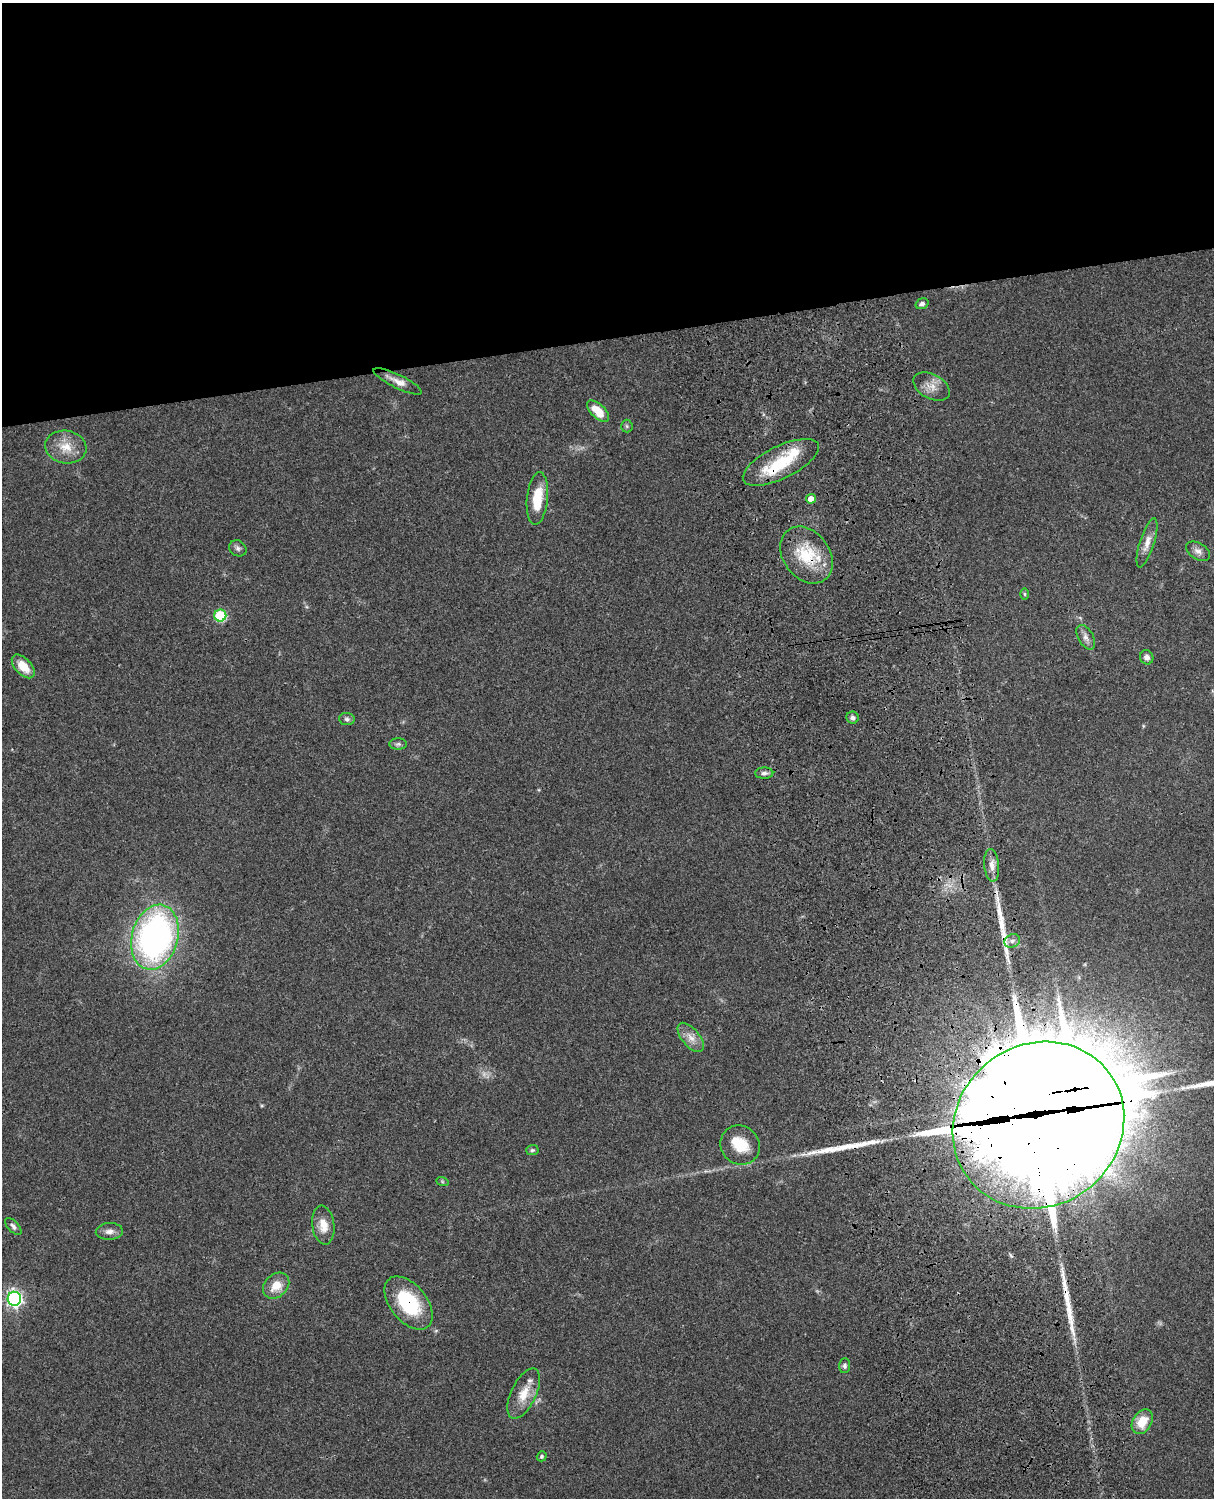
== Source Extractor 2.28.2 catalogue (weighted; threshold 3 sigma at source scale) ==
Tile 2 of 4 x 3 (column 2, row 1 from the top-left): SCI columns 1333-2544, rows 3268-4763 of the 5088 x 4927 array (HDU 1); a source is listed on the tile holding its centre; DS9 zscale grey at full resolution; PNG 1216 x 1500 px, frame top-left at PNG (2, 3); each listed source drawn as its Kron ellipse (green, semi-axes under 4 px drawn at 4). Shown black and unused: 23% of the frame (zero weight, under 3 of 4 exposures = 6% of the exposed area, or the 3 px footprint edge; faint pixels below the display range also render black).
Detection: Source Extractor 2.28.2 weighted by HDU 2 'WHT'; one run over the whole footprint, this tile lists its part. Background 0.0849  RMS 0.006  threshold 0.0271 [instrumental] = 3 sigma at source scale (4.5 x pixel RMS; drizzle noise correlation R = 1.50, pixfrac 1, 0.05/0.05 arcsec/px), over >= 5 px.
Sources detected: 50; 1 too faint to see at this stretch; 1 inside a brighter object's white glare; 3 long thin detections or spike segments (spike, bleed or trail) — neither listed nor drawn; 5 inside a brighter listed object's ellipse — not listed separately; the other 40 listed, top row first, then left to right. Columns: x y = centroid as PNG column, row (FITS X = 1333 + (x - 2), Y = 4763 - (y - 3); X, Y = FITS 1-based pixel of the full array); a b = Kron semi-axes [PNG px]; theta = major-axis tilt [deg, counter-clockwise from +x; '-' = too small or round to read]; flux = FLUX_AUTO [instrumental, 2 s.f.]
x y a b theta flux
922 304 7 5 18 1.9
398 381 26 7 -26 5.4
931 387 19 12 -29 6.6
598 411 14 7 -43 12
627 426 6 5 - 1.1
66 447 21 16 -10 11
781 462 41 16 26 26
537 498 26 10 84 17
811 499 5 4 - 4.9
1147 543 26 7 73 6.1
238 548 9 7 -33 1.9
1198 551 13 8 -30 3.4
806 555 31 23 -54 28
1024 594 6 4 -89 0.74
220 615 6 6 - 45
1086 637 13 7 -60 3.2
1147 657 7 6 - 2.5
23 666 14 8 -47 9.7
853 718 6 6 - 1.7
347 719 8 6 -6 1.6
398 744 8 6 1 1.6
764 773 9 5 1 2
992 865 16 7 -84 4.5
155 937 33 23 75 210
1012 941 8 6 27 2
691 1037 17 8 -51 5.7
1038 1125 88 81 36 18000
740 1145 20 19 - 15
532 1150 6 5 - 1.1
442 1181 6 4 -19 0.7
323 1225 20 11 -82 8.1
13 1226 10 5 -47 1.9
109 1231 13 8 3 3.6
276 1286 14 11 44 9.7
14 1299 7 6 - 190
409 1303 31 18 -51 39
845 1366 7 5 87 1.5
524 1394 27 12 64 11
1142 1422 13 9 59 12
542 1456 5 4 - 1.1
Overlapping masked pixels (flux is a lower limit): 4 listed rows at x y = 781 462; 806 555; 1038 1125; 409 1303